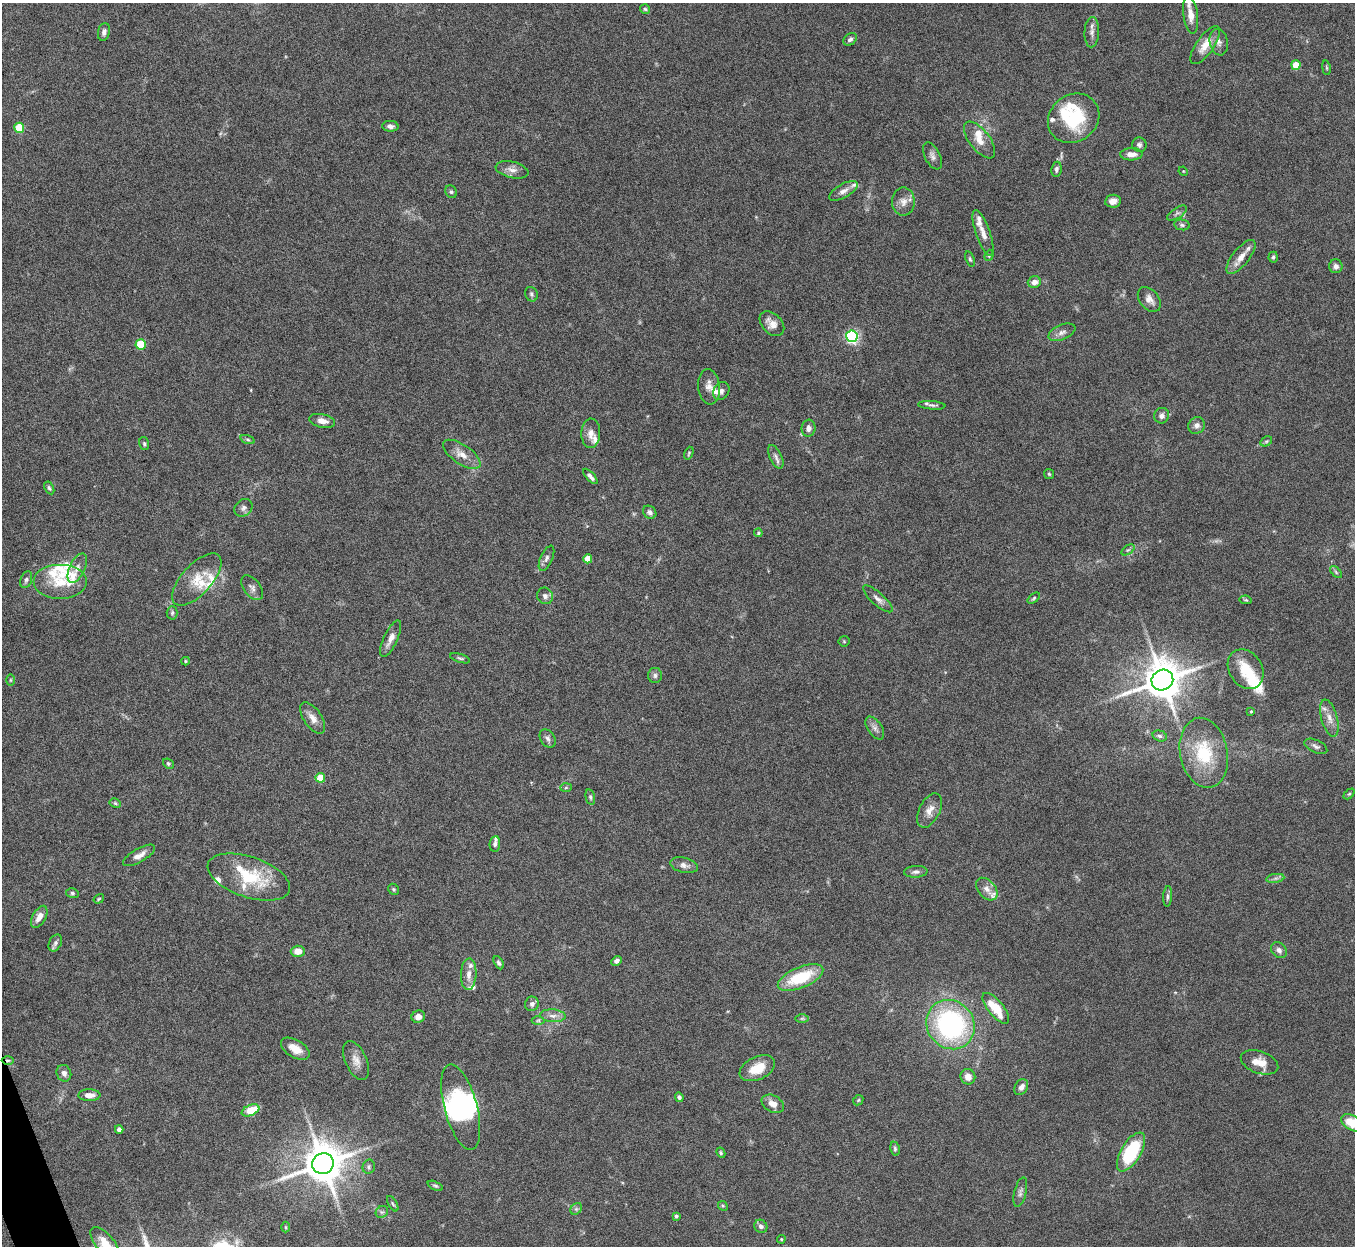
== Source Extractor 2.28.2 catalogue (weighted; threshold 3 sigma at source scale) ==
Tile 7 of 4 x 4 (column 3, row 2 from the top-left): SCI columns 2710-4062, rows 2640-3883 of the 5419 x 5403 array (HDU 1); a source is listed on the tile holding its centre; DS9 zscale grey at full resolution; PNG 1357 x 1248 px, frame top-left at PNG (2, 3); each listed source drawn as its Kron ellipse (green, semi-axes under 4 px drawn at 4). Shown black and unused: <1% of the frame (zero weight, under 8 of 15 exposures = <1% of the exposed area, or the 3 px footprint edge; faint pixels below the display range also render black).
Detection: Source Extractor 2.28.2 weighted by HDU 2 'WHT'; one run over the whole footprint, this tile lists its part. Background 0.163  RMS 0.0048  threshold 0.0196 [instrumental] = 3 sigma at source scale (4.09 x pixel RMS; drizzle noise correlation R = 1.36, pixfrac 0.8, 0.05/0.05 arcsec/px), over >= 5 px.
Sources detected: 182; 5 inside a brighter object's white glare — neither listed nor drawn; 24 inside a brighter listed object's ellipse — not listed separately; the other 153 listed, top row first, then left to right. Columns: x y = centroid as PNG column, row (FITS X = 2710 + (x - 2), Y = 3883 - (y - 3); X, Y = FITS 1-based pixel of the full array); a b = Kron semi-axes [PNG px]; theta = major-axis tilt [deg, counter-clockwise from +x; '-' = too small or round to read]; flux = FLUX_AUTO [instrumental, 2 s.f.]
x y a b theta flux
645 9 5 5 - 0.65
1191 15 18 7 -82 4.5
104 32 9 6 76 1.5
1092 32 15 7 87 2.4
850 39 7 5 37 1.2
1219 42 13 9 -79 2.5
1205 45 22 9 55 5.9
1296 65 4 4 - 12
1326 68 7 3 -81 0.53
1074 118 27 23 37 26
390 126 8 5 -3 1.6
19 128 5 5 - 19
980 140 22 10 -52 5.3
1139 145 7 7 - 1.3
1131 154 11 6 1 3.1
932 156 14 7 -64 1.9
1056 169 7 5 79 1.2
512 170 17 8 -13 3
1183 171 5 4 - 0.37
844 191 16 7 30 2.7
451 192 6 5 - 0.86
1113 201 8 6 9 2.6
903 202 14 11 90 3.6
1177 213 11 5 33 1.2
1182 225 8 5 -10 0.95
983 233 24 7 -70 3.6
989 255 5 4 - 0.62
1241 257 21 8 52 4.5
1273 257 5 4 - 0.77
970 259 8 4 -72 0.78
1336 266 7 6 - 1.6
1034 282 6 5 - 2.8
531 294 7 6 - 1
1149 299 14 9 -50 3.3
772 324 14 9 -46 3.9
1062 332 14 7 22 2.3
852 336 6 5 - 84
141 344 5 5 - 19
709 387 18 11 -84 3.8
721 391 9 7 62 1.7
932 405 13 4 -4 1.3
1162 416 8 7 - 1.6
322 421 13 6 -12 3.1
1197 425 9 8 - 2.1
809 428 8 7 - 1.9
591 433 15 9 88 3.3
248 440 7 3 -19 0.67
1266 441 6 4 29 0.68
144 443 7 5 -75 0.79
689 453 7 4 71 0.61
462 454 21 9 -34 4.9
776 457 13 6 -65 1.7
1049 474 5 5 - 0.6
590 476 9 4 -47 1.5
49 488 7 4 -60 0.8
243 508 10 8 43 1.7
650 512 7 6 - 1.2
758 533 4 4 - 0.48
1128 550 7 4 36 0.71
546 558 13 6 66 1.6
588 559 4 4 - 6.5
77 568 16 7 65 2.8
1336 572 7 4 -46 0.72
197 579 32 15 48 9.6
26 580 8 5 68 1.2
60 582 27 17 0 11
252 588 14 8 -53 2.1
545 596 8 7 - 1.7
1034 598 7 3 37 0.6
878 599 19 6 -42 2.4
1246 600 6 4 -10 0.54
172 613 7 5 88 0.78
391 639 20 7 65 3.3
844 641 5 5 - 0.45
460 658 10 4 -16 0.85
185 661 4 4 - 0.49
1246 669 21 16 -57 11
655 675 7 7 - 1.4
10 680 6 4 90 0.43
1162 680 11 10 - 1400
1251 711 4 3 - 0.4
313 718 18 9 -55 3.7
1329 718 19 8 -75 4.1
875 728 13 7 -56 1.9
1160 736 7 5 -16 0.95
548 738 10 7 -59 1.6
1316 746 12 6 -25 1.5
1204 753 35 24 -79 21
168 764 6 4 -39 0.66
320 778 5 5 - 12
566 788 6 4 2 0.56
1349 794 6 4 44 0.54
590 797 8 4 -77 0.79
115 803 6 4 -28 0.65
930 810 18 10 63 4
495 844 8 5 84 1.1
139 855 18 6 30 3.4
684 865 14 7 -13 2.3
916 872 12 6 3 1.5
249 877 43 20 -18 24
1275 878 9 4 9 1.3
394 889 6 5 - 0.65
987 889 13 8 -48 2.8
72 893 6 5 - 0.84
1168 896 10 4 86 1
99 899 5 4 - 0.5
39 917 12 6 60 3.4
55 943 9 6 63 1.2
1279 950 9 7 -45 1.8
298 951 7 5 0 4.2
616 961 5 4 - 1.5
499 963 7 4 -62 1
469 974 16 7 88 3.4
801 977 24 10 23 20
532 1004 7 7 - 1.7
996 1008 19 7 -51 12
553 1016 13 6 -3 2.4
418 1017 7 6 - 2.6
802 1018 7 4 0 0.77
538 1020 6 4 1 0.63
950 1025 25 23 -49 80
295 1049 16 8 -31 5
8 1060 6 4 1 0.78
356 1060 21 10 -65 4.1
1259 1062 19 11 -20 5.6
757 1068 19 11 25 9.2
64 1073 8 7 - 2.1
968 1077 8 7 - 3.2
1021 1087 8 6 57 2.1
89 1095 11 6 0 3.3
679 1097 5 4 - 1
858 1100 6 4 46 0.56
773 1104 12 8 -29 3.7
461 1107 44 16 -75 26
250 1110 9 5 22 11
1352 1123 11 7 -30 11
119 1129 4 4 - 2.1
895 1149 7 4 -81 0.81
1131 1152 22 10 59 31
721 1153 5 4 - 0.61
323 1164 11 10 - 1400
369 1167 7 6 - 0.98
435 1186 8 3 -23 0.66
1020 1192 15 6 76 1.6
393 1204 8 3 -60 0.73
723 1206 5 4 - 0.57
576 1209 6 5 - 0.92
382 1212 6 5 - 0.96
676 1216 3 3 - 0.75
761 1226 7 6 - 1.4
286 1227 5 3 - 0.47
781 1239 4 4 - 0.48
105 1243 19 9 -50 6
Overlapping masked pixels (flux is a lower limit): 1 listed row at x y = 8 1060
Isophote crosses this tile's border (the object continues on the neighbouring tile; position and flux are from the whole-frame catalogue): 2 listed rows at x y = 1352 1123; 105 1243